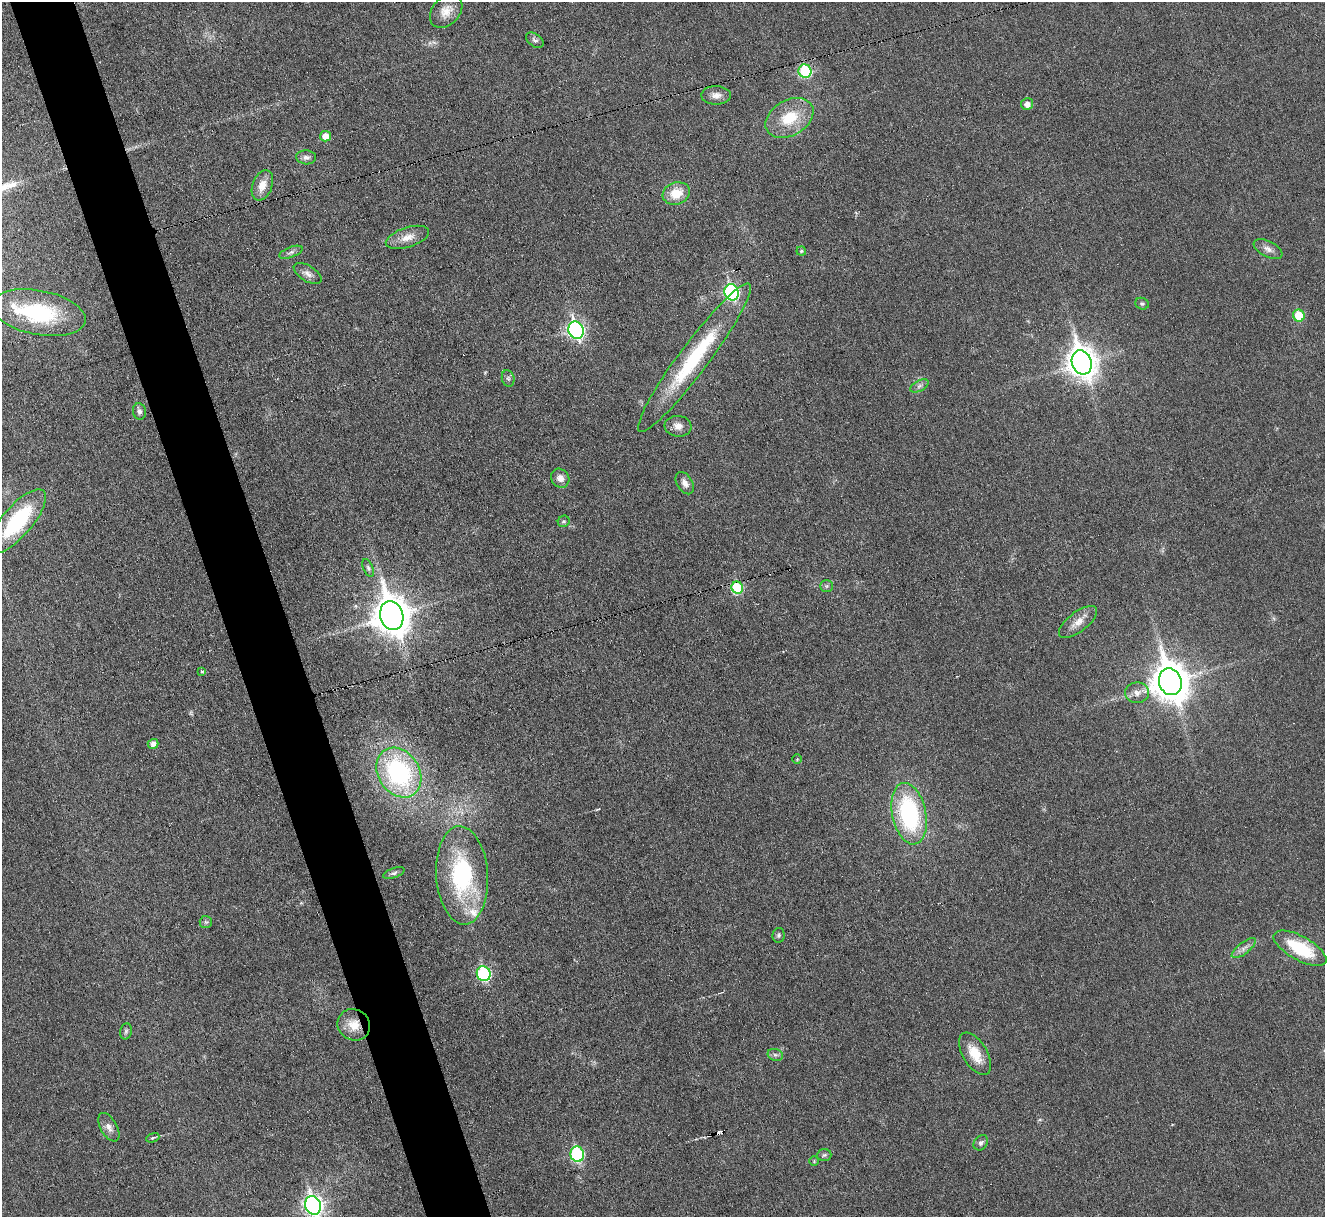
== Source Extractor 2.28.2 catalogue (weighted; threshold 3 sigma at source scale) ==
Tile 11 of 4 x 4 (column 3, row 3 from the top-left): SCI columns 2646-3968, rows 1361-2575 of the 5292 x 5276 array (HDU 1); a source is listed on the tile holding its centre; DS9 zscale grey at full resolution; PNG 1327 x 1219 px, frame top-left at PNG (2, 2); each listed source drawn as its Kron ellipse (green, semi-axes under 4 px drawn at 4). Shown black and unused: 5% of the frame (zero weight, under 3 of 6 exposures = <1% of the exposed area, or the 3 px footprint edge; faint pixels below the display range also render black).
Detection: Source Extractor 2.28.2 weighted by HDU 2 'WHT'; one run over the whole footprint, this tile lists its part. Background 0.0461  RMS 0.0041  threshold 0.0168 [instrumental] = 3 sigma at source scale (4.09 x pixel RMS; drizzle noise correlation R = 1.36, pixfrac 0.8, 0.05/0.05 arcsec/px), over >= 5 px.
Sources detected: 64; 2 cosmic-ray / hot-pixel residue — neither listed nor drawn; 2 inside a brighter listed object's ellipse — not listed separately; the other 60 listed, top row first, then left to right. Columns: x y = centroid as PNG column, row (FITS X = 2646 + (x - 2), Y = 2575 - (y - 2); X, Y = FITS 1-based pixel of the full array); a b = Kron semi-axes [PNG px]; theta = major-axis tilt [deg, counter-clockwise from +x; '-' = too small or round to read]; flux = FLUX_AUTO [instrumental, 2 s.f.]
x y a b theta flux
446 11 19 13 49 4.8
535 40 10 6 -36 1.2
805 71 7 6 - 31
716 95 15 9 -1 2.7
1027 104 6 6 - 2.2
789 118 26 17 30 13
326 136 5 5 - 3.9
306 157 10 7 -4 1.5
262 185 16 9 69 4.7
676 193 14 11 19 7.6
407 237 22 10 18 4.5
1268 249 15 7 -26 2.4
801 251 4 4 - 0.54
291 252 12 5 21 1.2
308 274 16 7 -32 2.2
732 292 8 7 - 57
1142 304 7 5 -20 0.73
39 313 48 22 -11 32
1299 316 6 5 - 11
576 330 9 7 -72 98
694 358 92 14 53 37
1082 362 12 10 -71 500
508 378 8 6 -74 1
919 386 10 5 27 1.2
139 411 8 6 -80 1.4
678 426 13 10 -6 2.9
560 478 10 8 -52 2.5
685 483 12 7 -58 2.3
17 521 40 15 49 38
564 521 6 5 - 0.82
368 568 9 5 -66 1
827 586 6 5 - 0.8
737 588 6 5 - 24
392 615 14 11 -73 790
1078 622 23 10 38 4.2
201 671 3 3 - 0.71
1170 682 14 11 -72 930
1137 693 12 10 8 3
153 744 5 5 - 2
797 759 5 4 - 0.41
399 773 26 20 -57 52
909 814 31 17 -78 48
394 873 11 5 19 0.98
462 875 49 26 -86 47
206 922 6 6 - 0.75
779 935 7 6 - 0.81
1244 948 14 5 37 2
1300 948 29 12 -29 20
484 974 7 7 - 45
354 1025 17 15 -35 6.5
126 1031 8 5 74 0.82
975 1054 24 12 -58 7.8
775 1055 8 6 -20 1
109 1127 16 8 -60 2.5
153 1138 7 4 21 0.63
981 1143 8 6 48 1.1
577 1154 8 6 -76 37
824 1155 7 6 - 0.8
814 1161 5 5 - 0.49
313 1205 9 8 - 150
Overlapping masked pixels (flux is a lower limit): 2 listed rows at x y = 737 588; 354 1025
Isophote crosses this tile's border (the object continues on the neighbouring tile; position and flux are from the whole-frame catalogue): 1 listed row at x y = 313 1205